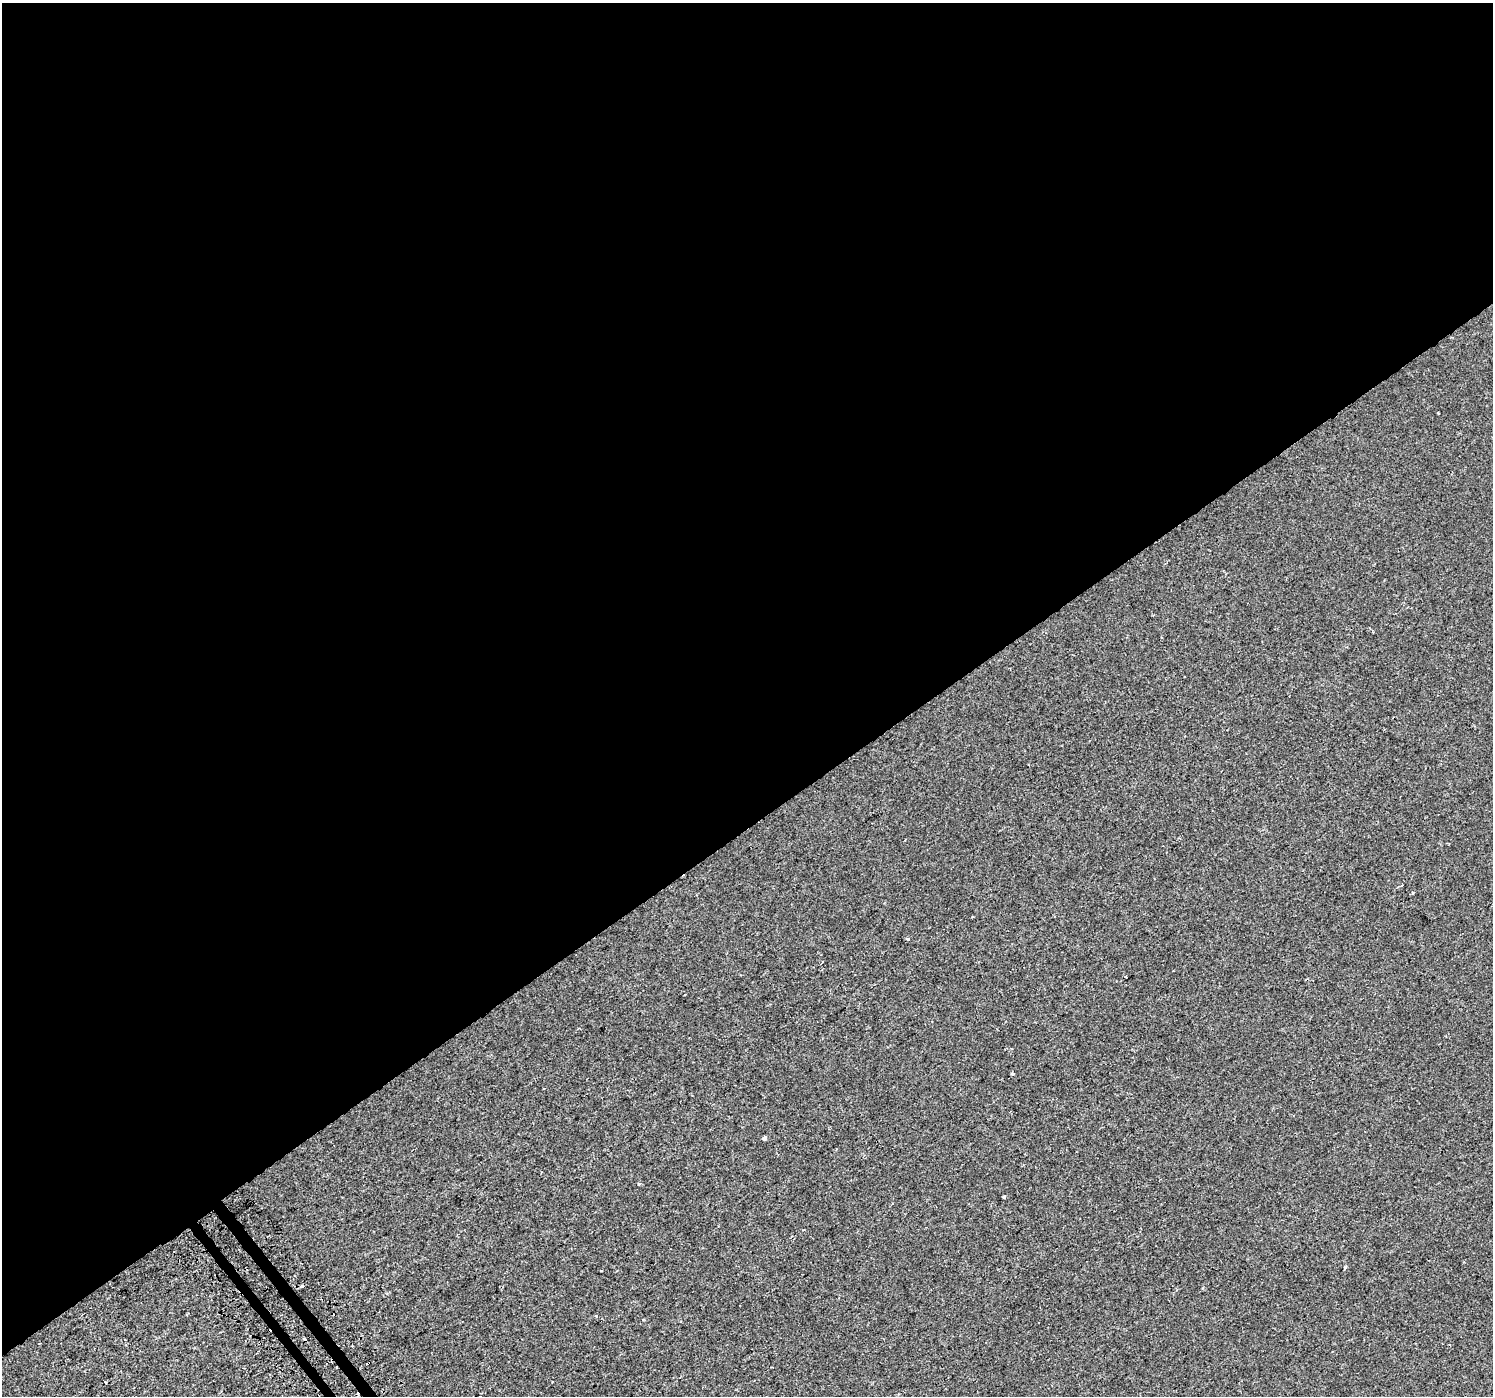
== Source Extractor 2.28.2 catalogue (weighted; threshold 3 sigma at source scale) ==
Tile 2 of 4 x 4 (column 2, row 1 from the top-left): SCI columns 1523-3013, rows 4395-5788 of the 6020 x 5942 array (HDU 1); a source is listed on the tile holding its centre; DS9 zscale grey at full resolution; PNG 1495 x 1398 px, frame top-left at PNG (2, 3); no overlay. Shown black and unused: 60% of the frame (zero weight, under 2 of 3 exposures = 2% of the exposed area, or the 3 px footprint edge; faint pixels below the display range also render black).
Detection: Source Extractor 2.28.2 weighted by HDU 2 'WHT'; one run over the whole footprint, this tile lists its part. Background -1.11e-04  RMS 0.0029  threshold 0.0129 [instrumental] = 3 sigma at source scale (4.5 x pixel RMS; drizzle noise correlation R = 1.50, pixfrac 1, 0.0396/0.0396 arcsec/px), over >= 5 px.
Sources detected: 14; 3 cosmic-ray / hot-pixel residue — not listed; the other 11 listed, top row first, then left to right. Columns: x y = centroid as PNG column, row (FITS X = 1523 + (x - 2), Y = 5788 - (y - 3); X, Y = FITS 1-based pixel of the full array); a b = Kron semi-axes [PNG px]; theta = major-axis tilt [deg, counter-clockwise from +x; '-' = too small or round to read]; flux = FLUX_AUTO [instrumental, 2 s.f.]
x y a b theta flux
1412 893 4 2 - 0.22
908 939 3 3 - 0.53
1125 976 3 3 - 0.4
1012 1073 4 3 - 0.41
765 1138 4 4 - 0.6
639 1184 5 3 - 0.27
1003 1197 3 3 - 0.66
302 1286 3 3 - 2.4
596 1316 3 3 - 0.53
368 1363 4 2 - 0.39
105 1382 3 2 - 0.48
Overlapping masked pixels (flux is a lower limit): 1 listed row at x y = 368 1363